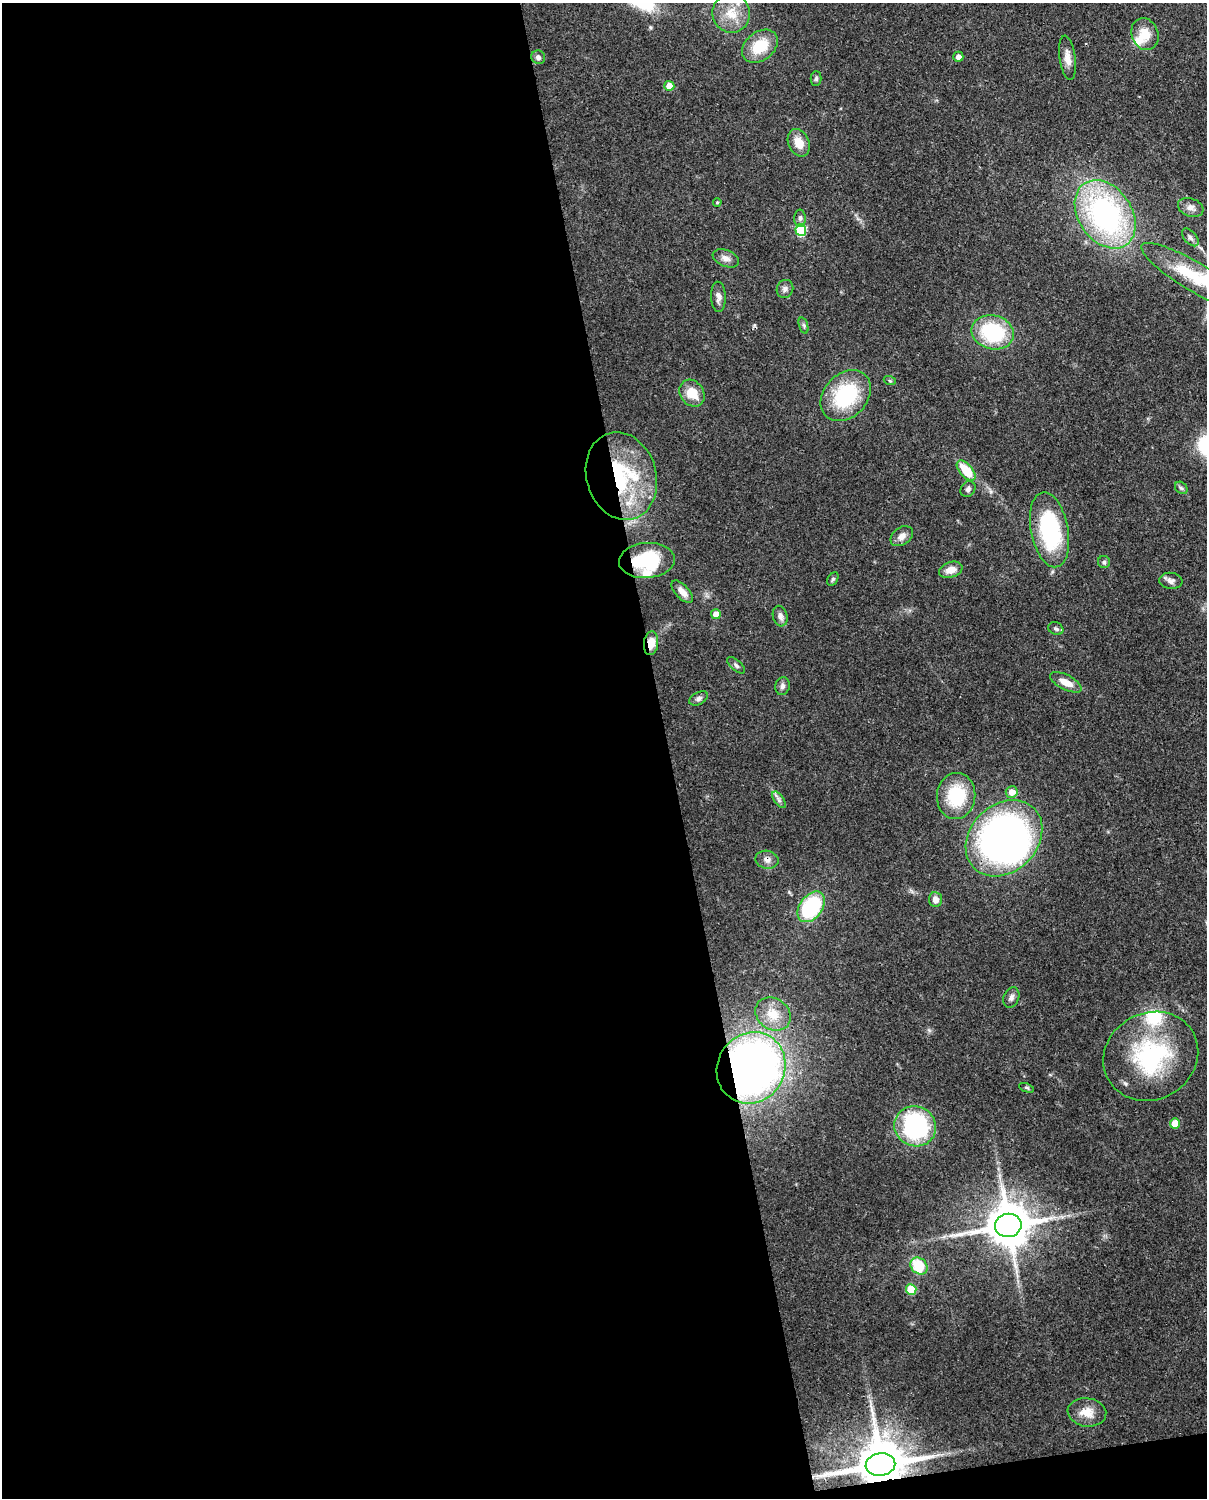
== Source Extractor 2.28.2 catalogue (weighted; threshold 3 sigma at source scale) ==
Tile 9 of 4 x 3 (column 1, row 3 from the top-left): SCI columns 90-1294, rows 156-1651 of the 5001 x 4910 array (HDU 1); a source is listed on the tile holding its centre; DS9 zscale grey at full resolution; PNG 1209 x 1500 px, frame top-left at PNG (2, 3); each listed source drawn as its Kron ellipse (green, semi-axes under 4 px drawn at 4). Shown black and unused: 56% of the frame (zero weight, under 3 of 4 exposures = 7% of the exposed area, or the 3 px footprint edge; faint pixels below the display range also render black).
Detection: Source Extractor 2.28.2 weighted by HDU 2 'WHT'; one run over the whole footprint, this tile lists its part. Background 0.107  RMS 0.0042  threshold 0.0188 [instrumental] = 3 sigma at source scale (4.5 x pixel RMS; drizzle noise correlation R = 1.50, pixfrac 1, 0.05/0.05 arcsec/px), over >= 5 px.
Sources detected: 67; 2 inside a brighter object's white glare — neither listed nor drawn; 2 inside a brighter listed object's ellipse — not listed separately; the other 63 listed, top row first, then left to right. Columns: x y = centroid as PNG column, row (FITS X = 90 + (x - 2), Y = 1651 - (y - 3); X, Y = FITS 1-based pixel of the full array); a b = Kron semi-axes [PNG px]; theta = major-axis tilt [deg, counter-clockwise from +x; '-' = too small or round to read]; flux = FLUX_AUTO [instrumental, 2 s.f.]
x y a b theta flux
731 13 19 18 - 9.5
1145 34 16 13 -67 6.9
760 46 20 14 38 13
538 57 7 6 - 1.5
958 57 5 5 - 2.2
1068 58 22 8 -82 3.9
816 78 7 5 89 0.89
669 86 5 5 - 6.3
799 143 14 10 -65 5.6
717 202 4 3 - 0.53
1191 207 13 9 -19 2.4
1105 214 37 26 -56 93
800 218 9 5 -89 1.2
801 230 6 5 - 30
1190 237 10 6 -49 1.5
726 258 14 8 -22 2.4
1193 276 60 14 -31 26
785 289 9 8 - 1.6
718 297 15 7 -88 2.2
804 325 8 3 -71 0.78
993 332 21 17 -15 32
890 381 6 4 -19 0.56
692 393 14 11 -53 7.9
846 396 28 21 46 32
966 470 12 6 -48 13
621 476 44 35 -74 47
1181 488 7 5 -43 0.92
968 489 8 7 - 1.2
1049 530 38 18 -79 45
902 536 12 8 37 2.8
647 560 28 17 4 25
1104 562 6 6 - 0.83
951 570 12 7 17 4
833 579 7 5 59 0.72
1171 581 11 8 -5 1.9
682 592 14 6 -47 3.8
716 614 5 5 - 4.4
780 616 10 7 -75 2.1
1056 629 8 6 -25 1.1
651 643 12 7 84 5.4
736 665 11 5 -41 1.2
1066 682 17 7 -27 4.9
782 686 9 7 75 1.4
699 698 10 6 28 1.4
1012 792 6 6 - 3.7
956 796 23 19 86 22
779 800 9 4 -55 1.3
1004 838 42 33 44 180
767 860 11 9 -12 2.4
935 899 7 6 - 2.6
811 907 17 11 52 39
1011 998 10 7 67 1.7
773 1014 19 15 -36 7.9
1151 1056 48 43 29 50
751 1068 37 33 59 280
1026 1088 8 4 -22 0.62
1175 1123 5 5 - 6.4
915 1126 21 20 - 56
1008 1225 13 11 11 1700
919 1266 9 7 -45 15
911 1289 5 5 - 15
1087 1412 19 14 -8 6.1
880 1465 15 11 9 2400
Overlapping masked pixels (flux is a lower limit): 8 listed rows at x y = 1193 276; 621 476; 647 560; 651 643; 1004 838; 767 860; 751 1068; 880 1465
Isophote crosses this tile's border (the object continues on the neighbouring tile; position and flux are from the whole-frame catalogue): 1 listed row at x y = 1193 276